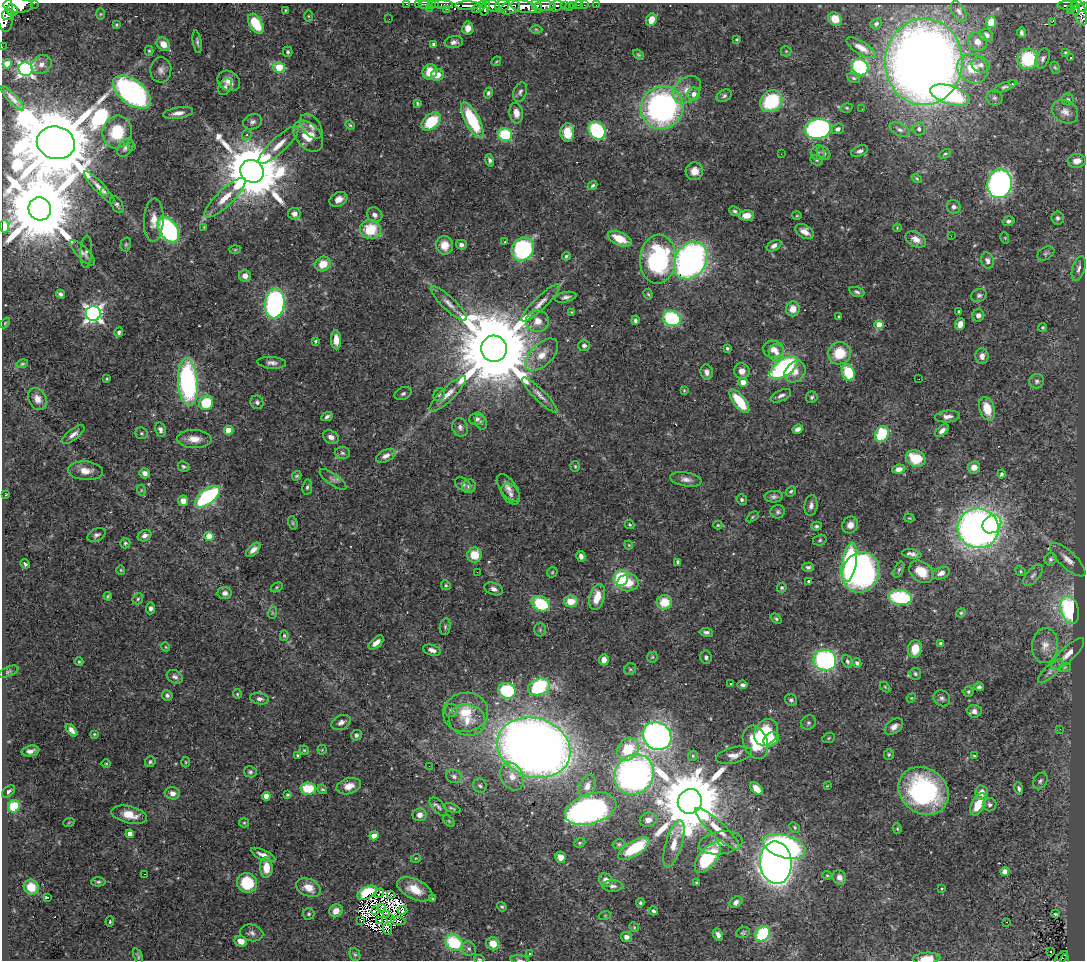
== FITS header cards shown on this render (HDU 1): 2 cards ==
NAXIS1  =                 1083
NAXIS2  =                  958

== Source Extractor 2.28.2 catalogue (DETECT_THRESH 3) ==
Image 1083 x 958 px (HDU 1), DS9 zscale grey, 1 PNG px = 1 image px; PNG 1087 x 962 px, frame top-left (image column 1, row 958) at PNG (2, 3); each listed source drawn as its Kron ellipse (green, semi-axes under 4 px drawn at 4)
Background 0.962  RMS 0.021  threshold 0.0625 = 3 sigma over >= 5 px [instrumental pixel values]
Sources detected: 530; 13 with non-positive FLUX_AUTO (blend fragments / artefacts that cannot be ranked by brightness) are neither listed nor drawn; of the other 517, the 500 brightest by FLUX_AUTO listed and drawn (17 fainter detections omitted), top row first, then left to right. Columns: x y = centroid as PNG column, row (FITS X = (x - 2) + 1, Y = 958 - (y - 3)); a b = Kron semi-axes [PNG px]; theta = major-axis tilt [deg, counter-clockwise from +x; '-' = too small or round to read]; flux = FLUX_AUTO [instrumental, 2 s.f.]
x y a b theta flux
34 3 2 2 - 35
406 4 2 2 - 9.7
418 4 2 2 - 12
424 4 6 2 0 23
431 4 2 2 - 16
435 4 3 3 - 20
441 4 12 3 -3 210
18 5 15 7 -2 2800
574 5 3 3 - 38
578 5 2 2 - 7.5
584 5 2 2 - 9.5
596 5 2 2 - 7.8
1068 5 11 3 -2 190
468 6 12 3 -1 930
492 6 8 5 -26 550
502 6 7 6 - 330
537 6 7 4 -59 480
545 6 11 4 1 1100
556 6 6 5 - 250
565 6 3 3 - 99
1074 6 4 3 - 140
479 7 8 4 32 300
510 7 10 6 24 870
524 7 13 6 -11 1900
569 7 2 2 - 9
1083 7 5 4 - 260
429 8 2 2 - 39
485 8 8 3 72 450
4 9 23 9 -82 2900
447 9 2 2 - 7.3
12 10 6 5 - 910
285 10 4 2 - 1.2
1070 10 2 2 - 7.5
1076 10 5 3 - 70
959 11 11 6 -59 5.2
1080 12 14 6 -71 530
7 14 5 5 - 500
100 14 6 4 89 1.7
309 16 6 4 -90 1.5
389 19 2 2 - 1.4
835 19 7 6 - 17
651 20 6 5 - 17
991 22 6 5 - 19
1052 22 2 2 - 460
876 23 6 5 - 3.3
256 24 11 6 -59 54
116 25 3 3 - 1.7
468 28 6 5 - 15
536 29 6 4 -1 1.8
1021 33 5 3 - 3.3
986 35 7 6 - 5.5
737 40 4 3 - 1.5
197 42 11 4 -81 3.5
454 42 9 6 10 5.4
977 42 10 9 - 12
163 44 7 6 - 16
433 44 4 4 - 3.4
2 47 2 2 - 6.9
861 48 17 6 -31 14
149 51 5 4 - 1.8
786 51 5 5 - 1.8
288 52 5 4 - 2.5
1065 52 3 3 - 1.4
638 55 6 4 -38 2.4
1070 58 2 2 - 1.2
1028 59 10 10 - 81
1043 59 10 6 65 4.5
496 61 5 3 - 1.4
924 62 43 38 86 1900
7 64 4 4 - 28
41 64 11 8 37 9.9
981 65 9 7 -20 6.6
279 67 6 5 - 65
860 67 9 7 -43 170
1055 67 6 4 -61 1.8
26 69 7 7 - 430
973 69 16 14 -41 41
161 70 12 10 86 8.5
430 72 8 7 - 28
437 75 6 6 - 16
854 78 7 4 -27 2.3
229 81 12 9 -34 12
1012 84 3 3 - 1.9
225 87 9 6 58 4.2
1005 87 13 4 22 4
687 90 16 12 43 20
132 92 22 12 -37 340
520 92 10 6 72 4.4
488 93 5 4 - 2.9
694 94 6 6 - 8.8
950 95 21 9 -17 170
724 96 8 5 29 3.6
12 98 16 4 -47 7
994 98 8 7 - 4.1
1068 99 6 6 - 2.8
771 101 12 10 42 99
417 103 4 3 - 2
662 108 22 21 - 390
847 108 6 4 18 1.9
862 109 2 2 - 1.8
1065 112 14 11 -32 11
178 113 15 5 9 9.6
516 113 10 7 -81 13
472 120 19 7 -62 91
431 121 11 7 40 55
252 122 10 7 19 5.4
350 125 5 4 - 1.7
311 126 14 8 -53 8.2
818 129 13 10 11 360
838 129 6 5 - 4.2
919 129 6 6 - 5
900 130 11 6 -27 5.9
597 131 10 7 -49 160
117 132 16 14 75 59
567 132 9 7 -89 33
247 135 6 4 67 2.9
505 135 7 6 - 82
308 136 18 12 -49 35
56 143 19 16 -13 33000
279 145 27 7 43 19
132 146 2 2 - 1.1
125 148 10 7 52 5.6
860 151 9 5 24 4
818 153 7 7 - 4
824 153 7 5 -50 4.5
781 154 3 2 - 1.7
945 154 6 4 28 2.3
490 160 6 4 -78 3.8
817 160 6 5 - 2.5
1077 161 9 7 5 13
252 171 12 11 - 13000
694 171 9 8 - 15
917 178 6 4 -35 1.9
1000 184 14 12 79 410
593 185 5 4 - 2.9
100 188 22 5 -47 11
105 191 2 2 - 19
225 198 27 8 44 24
338 199 9 7 27 11
117 204 9 5 -61 3.3
954 207 7 6 - 4.6
40 209 11 11 - 23000
735 211 6 4 -27 3
294 214 6 5 - 6.1
375 215 8 7 - 6.4
747 215 7 5 2 11
797 216 5 3 - 1.3
1058 218 6 6 - 4.3
154 220 22 10 88 16
1008 221 6 4 17 3.9
4 226 6 4 -83 9.2
204 227 4 3 - 1.1
897 228 4 3 - 1.1
168 230 14 9 -57 240
371 230 10 9 - 51
805 232 10 6 -32 10
951 236 3 2 - 1.6
1005 238 5 3 - 1.3
620 239 13 6 -24 32
916 239 11 7 -28 11
505 242 3 3 - 4.7
126 244 7 5 74 2.4
445 245 9 8 - 21
461 245 5 4 - 5.1
774 246 8 5 30 5.4
523 249 12 10 52 190
235 250 6 4 2 1.5
86 252 16 5 87 4.5
82 253 17 6 -46 6.3
1046 253 9 6 30 3.3
566 256 4 4 - 2.4
658 259 24 18 86 210
691 260 20 15 60 570
987 261 8 6 -72 6.2
323 264 8 7 - 24
1079 268 13 6 73 7
245 276 6 6 - 8.3
857 292 8 4 -18 3.5
60 294 4 4 - 3.4
648 294 5 3 - 1.8
979 295 8 6 23 4
566 297 11 5 12 5.4
275 303 15 9 83 360
540 303 26 6 44 14
449 304 23 6 -44 12
793 309 7 7 - 13
959 311 3 3 - 1.5
571 312 4 4 - 1.2
93 313 7 7 - 630
978 315 6 6 - 6
839 317 3 3 - 3.2
672 318 9 7 -22 160
635 320 5 4 - 3.9
538 321 11 11 - 15
5 323 6 3 46 1.7
960 324 6 5 - 11
879 325 4 4 - 32
1043 327 4 4 - 2.1
119 332 4 4 - 4.6
336 340 9 5 -88 14
315 341 3 3 - 2.1
584 345 5 5 - 3.9
727 348 3 3 - 2.7
494 349 13 13 - 31000
774 349 10 8 -16 14
776 353 9 7 89 9.6
839 353 12 11 - 41
542 355 20 11 45 21
982 356 8 6 -87 8.1
272 363 14 6 -4 6.5
22 364 6 3 18 1.9
784 368 16 8 35 260
742 371 8 7 - 9.9
707 372 7 6 - 6.7
795 372 12 9 48 13
848 373 8 6 -70 64
107 379 4 3 - 1.7
919 379 2 2 - 2.6
1037 381 7 7 - 4.1
188 382 24 10 -86 290
743 382 5 4 - 14
684 390 4 3 - 1.3
403 394 9 6 26 3.6
448 394 24 7 44 15
439 395 7 5 59 2.6
540 395 24 5 -45 11
781 396 11 5 26 5.2
812 397 6 6 - 3.3
37 399 11 8 -59 13
739 401 14 6 -53 54
257 402 7 6 - 3.7
206 403 7 7 - 59
987 409 12 7 -71 31
327 417 6 4 28 3.5
947 417 12 6 5 9.5
477 419 7 6 - 4.8
481 422 7 5 -63 2.8
460 427 9 7 -73 5.4
798 429 5 4 - 6.6
160 430 7 5 -78 4.9
228 430 4 4 - 32
942 431 8 4 40 5.9
141 433 6 5 - 2.6
882 434 8 6 61 78
73 435 13 5 38 7.6
331 437 8 6 -33 7.7
194 439 17 9 -3 17
342 453 8 6 -4 3.5
386 456 10 6 26 9
916 458 10 8 -22 42
184 466 6 4 -26 2.6
575 466 5 4 - 1.7
974 467 6 6 - 12
899 469 6 4 8 9.2
85 471 17 9 -4 15
145 473 5 5 - 6.2
1001 474 4 4 - 2.6
297 476 5 3 - 2
333 479 16 5 -35 5.5
686 479 16 7 -9 8.4
463 484 9 6 -33 4.2
469 486 7 6 - 4.3
307 487 7 5 82 2.9
508 488 16 8 -55 10
141 490 5 3 - 1.4
791 491 5 4 - 2.2
511 494 11 8 -54 7.3
6 495 3 3 - 1.9
207 497 15 7 37 170
774 497 9 6 2 4.2
742 500 5 5 - 2.6
183 501 5 5 - 13
811 506 10 6 82 6.2
778 512 7 6 - 3.4
752 517 7 3 36 1.8
909 518 5 3 - 1.4
293 523 7 4 -74 2.1
992 524 10 8 42 70
630 525 5 4 - 1.7
718 525 4 4 - 1.5
850 525 8 7 - 9.8
816 526 5 4 - 2.9
978 528 20 19 - 870
96 535 9 6 28 4.2
144 536 7 5 25 6.1
209 536 4 4 - 36
820 540 7 5 17 2.4
125 543 5 5 - 2.6
629 545 4 4 - 1.3
253 550 9 5 43 8.1
912 554 10 4 -9 6.3
474 555 7 7 - 28
581 556 5 4 - 5.5
1051 559 6 6 - 3.8
1068 560 23 8 -43 13
678 562 4 3 - 4.1
849 562 20 7 80 190
25 564 5 4 - 3
808 567 6 4 -1 3.3
121 570 4 4 - 1.5
899 570 8 4 65 2.7
1020 571 5 4 - 2
477 572 2 2 - 4.3
552 572 6 4 46 1.7
861 572 20 18 66 470
921 572 13 9 -38 27
941 573 9 5 21 7
1033 575 13 6 49 6.1
621 578 8 7 - 85
808 581 3 3 - 2
628 583 10 8 9 24
446 585 5 4 - 2
277 587 6 4 32 1.7
782 588 5 4 - 3
494 589 9 6 -21 5.9
225 593 7 6 - 6.7
108 596 4 3 - 1.8
597 597 13 7 73 25
900 597 12 7 -8 130
138 599 6 5 - 2.4
571 601 7 6 - 23
664 602 7 7 - 34
541 604 9 7 -29 70
151 608 6 4 83 4.8
1070 610 14 9 -73 200
272 613 6 4 71 1.7
961 613 5 4 - 1.8
776 619 6 4 -39 2.2
445 627 8 5 82 3.1
540 630 7 5 -90 2.6
706 632 7 4 -9 4.1
284 636 5 4 - 2
376 643 9 5 41 9.4
941 643 3 3 - 3.2
1045 646 17 13 85 18
166 647 4 3 - 1.3
915 649 9 7 75 27
432 650 9 5 -15 6.4
1068 654 22 7 44 12
652 657 6 5 - 2
706 657 6 5 - 3.4
604 660 5 5 - 9.1
825 660 11 10 - 260
847 661 7 5 -64 3.2
79 662 4 4 - 1.6
857 663 5 4 - 4.2
1065 667 6 4 19 2
630 669 6 5 - 2.7
1050 671 16 5 44 7
8 672 11 4 23 3.3
915 674 6 5 - 2.5
175 677 9 6 -30 5
730 684 3 2 - 2.6
742 685 5 4 - 3.4
539 687 11 8 20 150
885 687 6 3 -45 1.6
979 687 5 4 - 3.1
507 691 9 7 -18 110
968 692 5 5 - 2.3
237 694 5 4 - 1.8
167 695 5 5 - 3.3
911 698 5 4 - 1.3
942 698 9 7 -40 4.9
259 699 9 5 -11 5.4
791 700 6 5 - 3.6
451 710 6 6 - 3.9
974 711 7 6 - 7.5
465 712 22 19 11 45
467 720 18 15 -15 29
341 722 10 7 27 7.4
808 723 8 7 - 3.1
894 727 10 6 37 9.1
1060 729 2 2 - 2.6
72 730 7 4 -48 6.5
766 732 14 11 57 90
94 734 4 3 - 1.4
356 735 5 5 - 3.1
657 736 15 13 -38 500
829 738 6 5 - 1.9
771 739 8 6 40 24
755 742 17 12 -69 60
534 748 37 29 -19 2000
628 749 12 10 53 48
304 750 5 4 - 1.8
322 750 4 4 - 1.4
30 751 9 5 12 6.9
889 754 5 5 - 2.1
298 755 3 3 - 1.6
734 755 18 8 13 11
693 756 5 4 - 1.8
974 756 3 2 - 1.4
150 762 5 5 - 2.7
186 762 5 3 - 1.4
106 763 5 3 - 1.4
429 766 2 2 - 3.4
250 772 6 5 - 3
634 774 21 19 47 520
454 776 8 6 -23 5
512 776 14 11 -62 17
1040 781 9 6 58 4.1
349 786 12 8 16 15
480 786 7 6 - 3.8
587 786 11 7 65 10
827 786 3 3 - 1.1
1019 788 6 4 -73 3.7
308 789 8 6 -3 45
322 789 5 4 - 2
757 789 8 5 -45 15
8 791 7 5 39 3.9
924 791 26 22 -37 240
981 792 7 6 - 8.7
172 793 7 6 - 8
287 795 4 3 - 1.9
266 796 4 4 - 18
690 801 12 11 - 17000
978 804 12 6 62 33
990 805 7 6 - 4.6
14 806 6 6 - 46
438 807 11 6 -47 5.2
452 808 9 3 -19 2.3
591 809 26 15 17 400
129 815 18 8 -13 21
420 815 7 6 - 8.9
648 820 8 7 - 9.2
449 821 7 4 -45 2.2
69 822 6 3 20 1.1
244 823 5 4 - 1.8
795 827 6 4 -45 2
717 829 29 7 -43 24
897 829 5 4 - 1.8
130 834 4 4 - 14
374 836 4 4 - 30
580 843 6 4 22 1.8
721 843 22 11 8 16
619 844 6 4 13 2.3
674 844 24 8 73 21
784 846 22 11 -17 390
634 848 18 7 32 80
263 855 13 5 -24 9.1
560 857 5 5 - 11
416 858 5 3 - 1.3
708 858 18 9 52 100
776 863 21 16 -85 1200
266 867 10 6 -89 23
1005 872 4 4 - 21
144 874 3 2 - 2.5
827 875 4 4 - 1.5
839 877 7 6 - 8.4
606 880 7 6 - 9.6
98 882 7 4 1 2.7
247 883 10 9 - 58
697 883 3 3 - 1.9
613 886 10 5 -1 4.9
31 887 8 7 - 27
308 888 13 8 -23 18
415 889 19 10 -26 27
942 889 3 2 - 1.4
367 893 10 6 29 49
379 893 5 2 - 1.7
391 895 3 2 - 1.9
48 897 3 2 - 23
433 899 3 3 - 2
736 902 7 5 35 5.2
640 903 4 4 - 2.1
502 907 5 4 - 2.1
381 908 4 2 - 2
403 910 5 4 - 3.1
336 911 7 6 - 11
375 911 3 2 - 1.7
653 911 4 4 - 3
309 914 6 5 - 2.5
1055 914 4 2 - 1.5
386 915 3 2 - 1.5
605 915 6 4 20 1.6
391 919 3 2 - 2.2
360 920 4 2 - 2.5
379 921 3 2 - 2.5
398 921 7 2 -7 1.9
110 922 5 4 - 1.7
1006 922 2 2 - 3.8
634 927 5 4 - 1.7
387 929 6 4 -66 4.5
251 933 12 8 -13 6.2
743 933 7 5 21 2.5
763 934 8 6 50 110
718 935 6 4 -68 6.5
626 937 5 5 - 7.8
241 941 6 5 - 13
454 943 9 7 -29 80
493 944 7 6 - 18
469 949 7 6 - 4.2
1050 952 3 2 - 3.7
355 954 6 5 - 2.5
529 954 3 3 - 5.2
138 956 8 4 -69 2.6
926 958 14 5 4 15
1062 958 8 3 46 48
479 959 5 4 - 1.7
519 960 9 3 -6 2.7
1064 960 5 3 - 28
At the frame edge (FLAGS 8, measured only in part): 14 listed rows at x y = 34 3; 406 4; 418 4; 424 4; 431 4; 435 4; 1083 7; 4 9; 2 47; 4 226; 926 958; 479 959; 519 960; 1064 960
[17 fainter detections neither listed nor drawn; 13 non-positive-flux detections neither listed nor drawn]